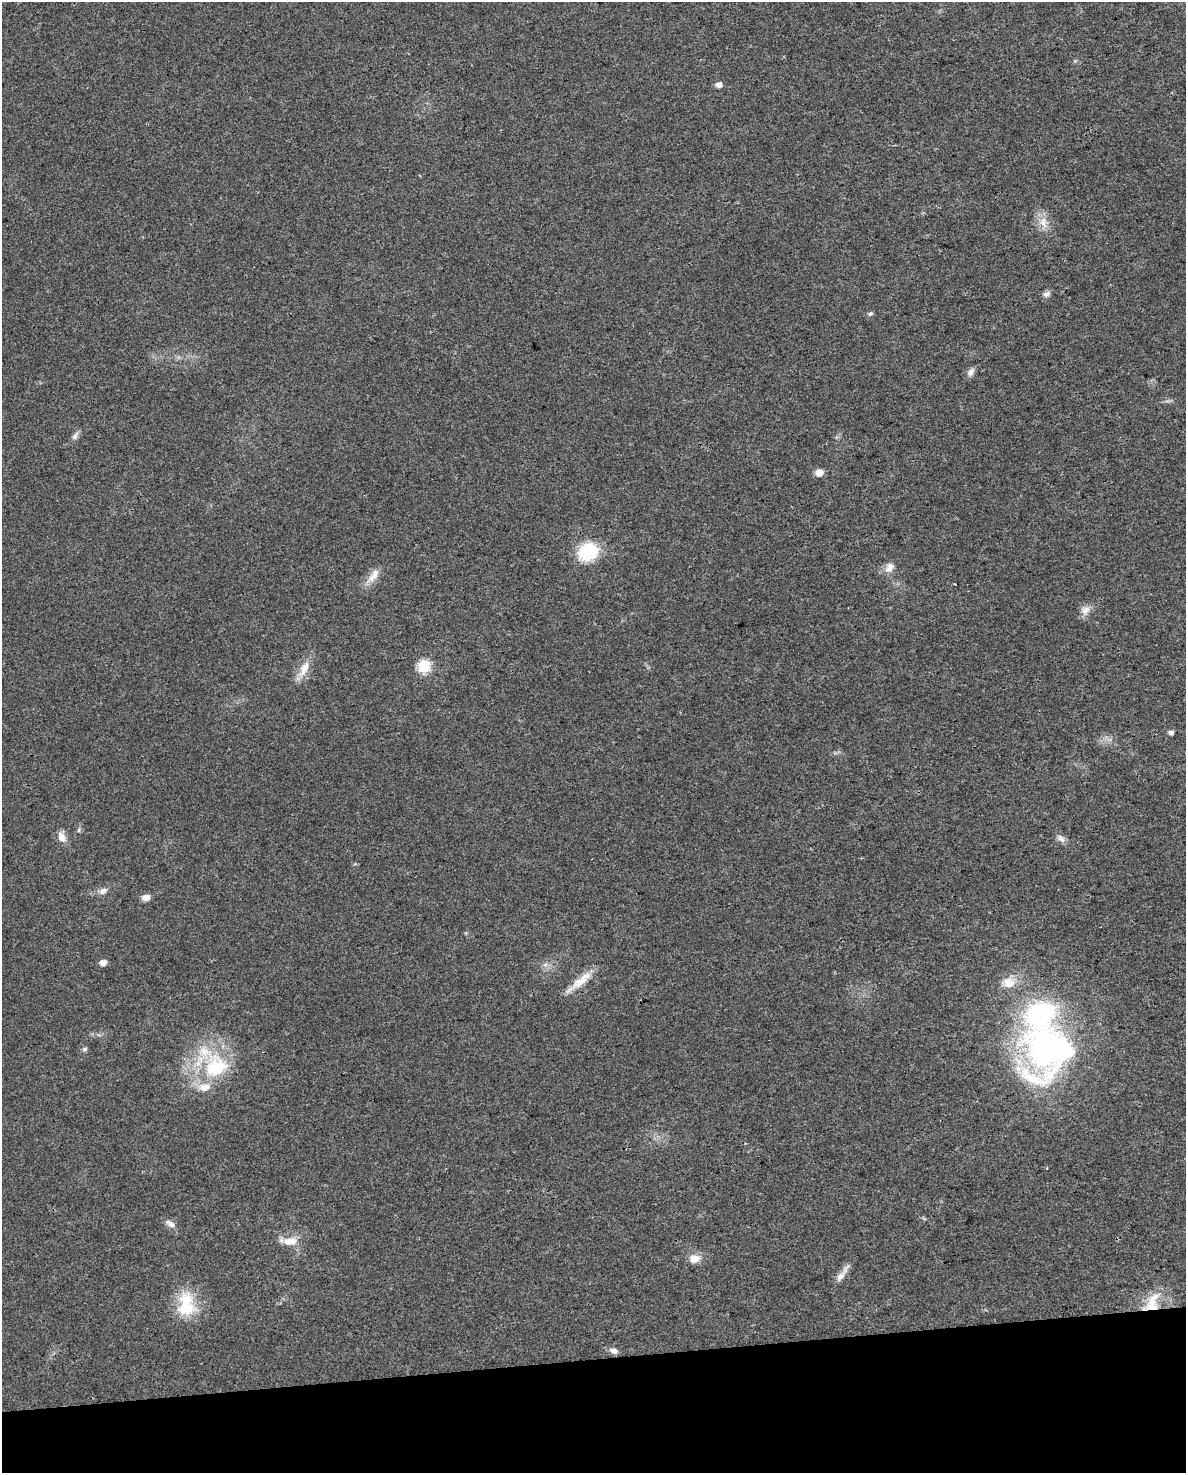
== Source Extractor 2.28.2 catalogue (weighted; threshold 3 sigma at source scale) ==
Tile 10 of 4 x 3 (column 2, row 3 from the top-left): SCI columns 1185-2368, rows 21-1491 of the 4736 x 4497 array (HDU 1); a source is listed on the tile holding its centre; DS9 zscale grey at full resolution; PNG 1188 x 1475 px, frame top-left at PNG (2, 2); no overlay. Shown black and unused: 8% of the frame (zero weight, under 3 of 4 exposures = <1% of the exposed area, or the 3 px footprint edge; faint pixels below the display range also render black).
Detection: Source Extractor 2.28.2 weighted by HDU 2 'WHT'; one run over the whole footprint, this tile lists its part. Background 0.0232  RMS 0.003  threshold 0.0136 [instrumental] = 3 sigma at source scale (4.5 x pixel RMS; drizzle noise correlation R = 1.50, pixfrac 1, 0.0396/0.0396 arcsec/px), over >= 5 px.
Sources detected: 40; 2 inside a brighter object's white glare — not listed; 4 inside a brighter listed object's ellipse — not listed separately; the other 34 listed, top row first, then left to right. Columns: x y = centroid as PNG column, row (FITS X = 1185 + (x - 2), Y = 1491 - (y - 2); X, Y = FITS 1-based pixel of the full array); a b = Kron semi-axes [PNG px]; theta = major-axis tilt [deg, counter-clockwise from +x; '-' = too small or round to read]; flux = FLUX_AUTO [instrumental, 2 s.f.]
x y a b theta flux
719 85 6 6 - 1.7
1043 220 10 8 -36 2.4
1046 294 10 7 21 1.2
870 314 7 5 26 0.67
971 372 13 7 57 1.4
75 436 13 6 65 1.2
819 473 7 7 - 2.7
588 552 26 21 26 13
890 567 15 10 52 2.4
373 576 26 9 54 3.4
955 584 3 2 - 0.25
1086 610 14 10 37 2.3
424 667 7 7 - 22
304 669 26 10 64 4.5
1171 733 5 5 - 0.99
79 830 6 4 88 0.49
62 837 14 9 -65 2.5
1061 838 13 8 -42 1.5
103 891 12 8 26 1.6
146 897 9 7 3 2
103 963 7 6 - 1.9
545 965 7 4 19 0.73
580 981 40 9 39 5.3
1009 983 17 14 0 4.6
1044 1048 71 42 79 97
84 1049 7 5 3 0.63
216 1067 35 29 29 23
170 1224 14 7 -33 1.7
290 1241 20 10 2 4.2
695 1258 13 10 12 3.2
840 1276 16 8 51 2.5
186 1307 28 21 8 11
1151 1307 25 12 5 6.3
614 1351 11 7 -20 1.6
Overlapping masked pixels (flux is a lower limit): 3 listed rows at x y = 1043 220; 1044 1048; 1151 1307